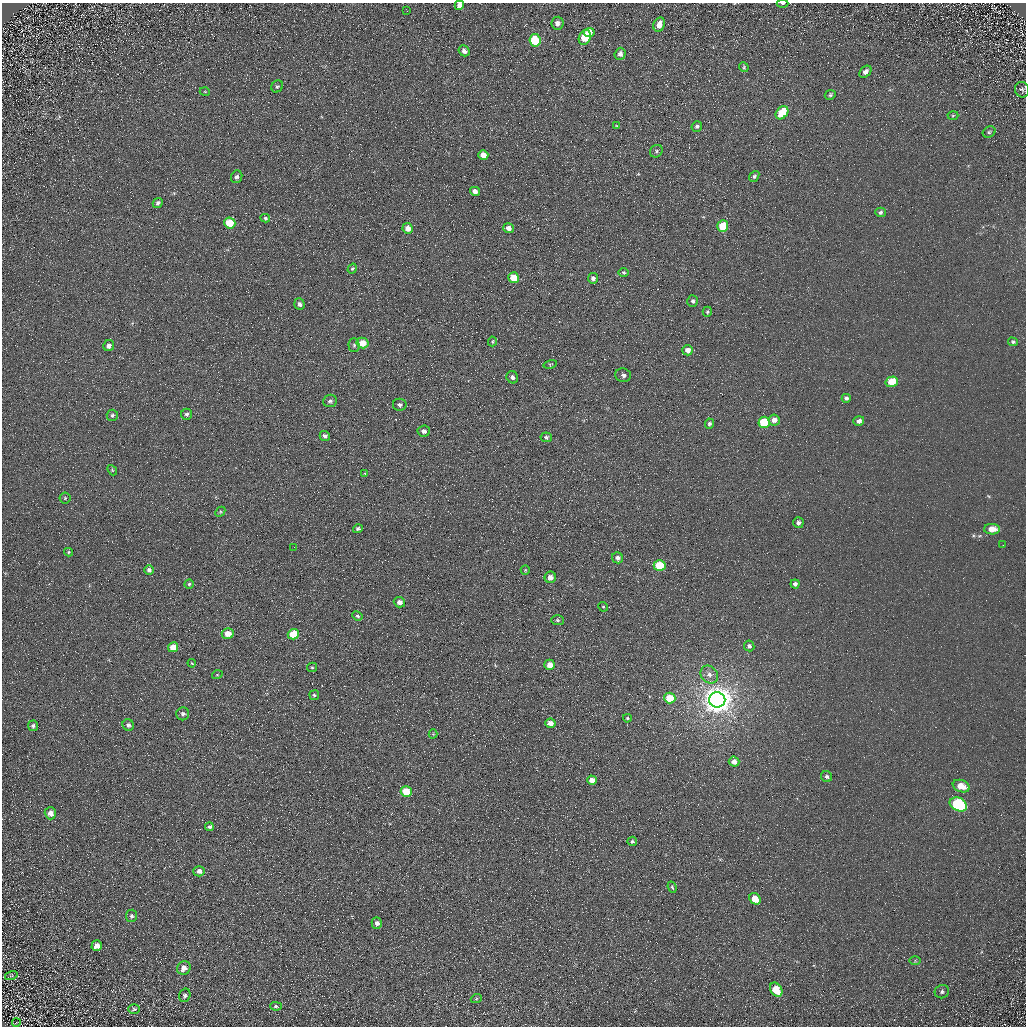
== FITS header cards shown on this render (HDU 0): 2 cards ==
NAXIS1  =                 1024 / Required FITS header
NAXIS2  =                 1024 / Required FITS header

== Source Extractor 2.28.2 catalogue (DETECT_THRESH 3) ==
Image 1024 x 1024 px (HDU 0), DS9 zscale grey, 1 PNG px = 1 image px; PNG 1028 x 1028 px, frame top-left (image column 1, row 1024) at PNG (2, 3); each listed source drawn as its Kron ellipse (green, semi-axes under 4 px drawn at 4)
Background 5.31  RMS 7.8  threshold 23.4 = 3 sigma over >= 5 px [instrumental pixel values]
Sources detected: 126; all 126 listed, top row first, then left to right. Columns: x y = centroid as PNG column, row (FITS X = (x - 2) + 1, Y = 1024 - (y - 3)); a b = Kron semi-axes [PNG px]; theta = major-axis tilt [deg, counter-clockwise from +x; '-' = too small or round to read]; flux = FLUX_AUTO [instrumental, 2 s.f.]
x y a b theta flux
783 3 6 3 0 550
459 5 5 4 - 2500
407 11 2 2 - 820
557 23 6 6 - 2100
659 25 7 5 68 5300
589 33 5 4 - 3100
585 37 8 5 65 16000
535 40 6 5 - 20000
464 51 6 5 - 2100
620 54 6 5 - 2200
744 67 5 4 - 660
865 72 7 5 46 2200
277 86 6 5 - 950
1022 90 8 7 - 1300
205 92 5 3 - 450
830 95 5 4 - 860
782 113 7 5 49 17000
953 116 5 3 - 530
617 126 4 2 - 350
697 126 5 5 - 1200
989 132 7 5 28 990
656 151 7 6 - 1000
483 155 5 5 - 5200
754 176 6 4 52 1100
237 177 6 5 - 1300
475 191 5 4 - 2900
158 203 5 4 - 1100
880 212 5 5 - 1200
265 218 5 3 - 910
230 223 6 5 - 12000
723 226 6 5 - 17000
408 228 5 5 - 4400
509 228 5 5 - 2900
352 269 5 4 - 800
624 272 5 4 - 880
514 278 5 5 - 12000
593 278 5 5 - 1900
693 301 5 5 - 1200
299 304 6 5 - 1600
707 312 5 4 - 850
492 341 5 3 - 650
1013 342 5 4 - 950
363 343 6 5 - 7700
354 345 7 5 -89 1100
109 346 6 5 - 2100
688 350 5 5 - 3400
550 364 7 3 12 530
623 375 8 6 -11 2000
512 377 6 5 - 1800
892 382 6 5 - 11000
846 398 4 4 - 1300
330 401 7 6 - 1400
400 405 7 6 - 1500
187 414 5 5 - 1400
112 415 6 5 - 1100
774 420 5 5 - 3000
859 421 5 4 - 1900
764 422 5 5 - 21000
709 424 5 4 - 1400
424 431 6 5 - 1800
325 436 5 5 - 1600
546 437 6 5 - 1100
112 470 6 4 -49 650
365 473 3 3 - 410
65 498 5 5 - 730
220 512 5 4 - 650
798 523 5 5 - 1700
358 529 5 4 - 1100
992 529 8 5 -1 6500
1003 545 3 2 - 400
294 547 2 2 - 210
69 552 4 4 - 570
618 558 5 5 - 2000
660 566 6 5 - 19000
149 570 5 5 - 1600
525 570 5 4 - 590
550 577 6 5 - 3000
189 584 4 4 - 830
795 584 4 4 - 1500
399 602 6 5 - 2500
603 607 5 4 - 670
357 616 5 3 - 740
557 620 6 5 - 960
228 633 6 5 - 5700
293 634 6 5 - 15000
749 646 5 5 - 1300
173 647 5 5 - 7600
192 663 4 3 - 440
550 665 5 5 - 5600
312 667 5 4 - 700
217 675 5 3 - 460
709 675 9 8 - 3000
314 695 5 5 - 830
670 698 5 5 - 12000
717 700 8 7 - 840000
183 714 6 6 - 1700
627 718 4 3 - 630
550 723 5 4 - 3700
128 725 6 5 - 1300
33 726 5 5 - 1300
433 734 4 4 - 490
734 762 5 5 - 3400
826 777 5 5 - 1300
592 780 5 4 - 4600
961 786 9 6 -20 7400
406 792 5 5 - 13000
958 804 9 6 -25 60000
50 813 6 5 - 3400
210 827 4 4 - 1000
632 841 5 4 - 1100
199 871 5 5 - 2400
672 887 6 4 -70 770
755 899 6 5 - 7000
131 916 6 5 - 1100
377 923 5 5 - 2500
97 946 5 5 - 3100
915 960 6 4 1 650
184 968 7 6 - 3900
11 976 6 4 18 590
776 990 7 5 -55 12000
942 992 7 6 - 1400
185 995 7 5 74 1200
476 999 5 3 - 580
276 1006 6 4 -3 900
134 1009 5 5 - 890
16 1023 4 3 - 320
At the frame edge (FLAGS 8, measured only in part): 2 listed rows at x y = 783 3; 459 5